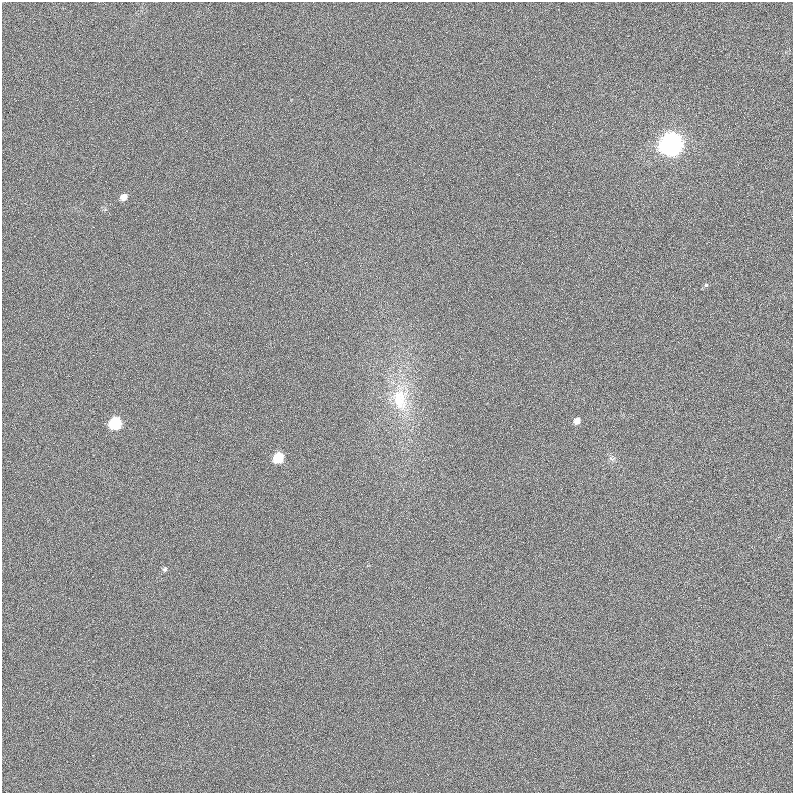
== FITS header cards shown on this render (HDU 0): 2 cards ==
NAXIS1  =                  791
NAXIS2  =                  791

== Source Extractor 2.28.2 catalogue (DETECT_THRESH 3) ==
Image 791 x 791 px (HDU 0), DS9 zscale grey, 1 PNG px = 1 image px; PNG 795 x 795 px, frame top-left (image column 1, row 791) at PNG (2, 2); no overlay
Background -0.00869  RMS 0.056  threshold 0.167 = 3 sigma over >= 5 px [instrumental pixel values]
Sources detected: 8; all 8 listed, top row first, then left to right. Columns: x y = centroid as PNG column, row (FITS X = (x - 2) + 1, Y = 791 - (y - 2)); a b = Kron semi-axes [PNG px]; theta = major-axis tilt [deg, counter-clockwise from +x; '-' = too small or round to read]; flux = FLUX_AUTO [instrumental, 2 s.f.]
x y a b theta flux
671 144 9 8 - 4900
123 197 7 6 - 34
706 285 6 5 - 6.1
400 399 34 22 -83 180
577 421 6 6 - 29
115 423 7 6 - 400
278 458 7 6 - 180
165 569 7 6 - 8.9